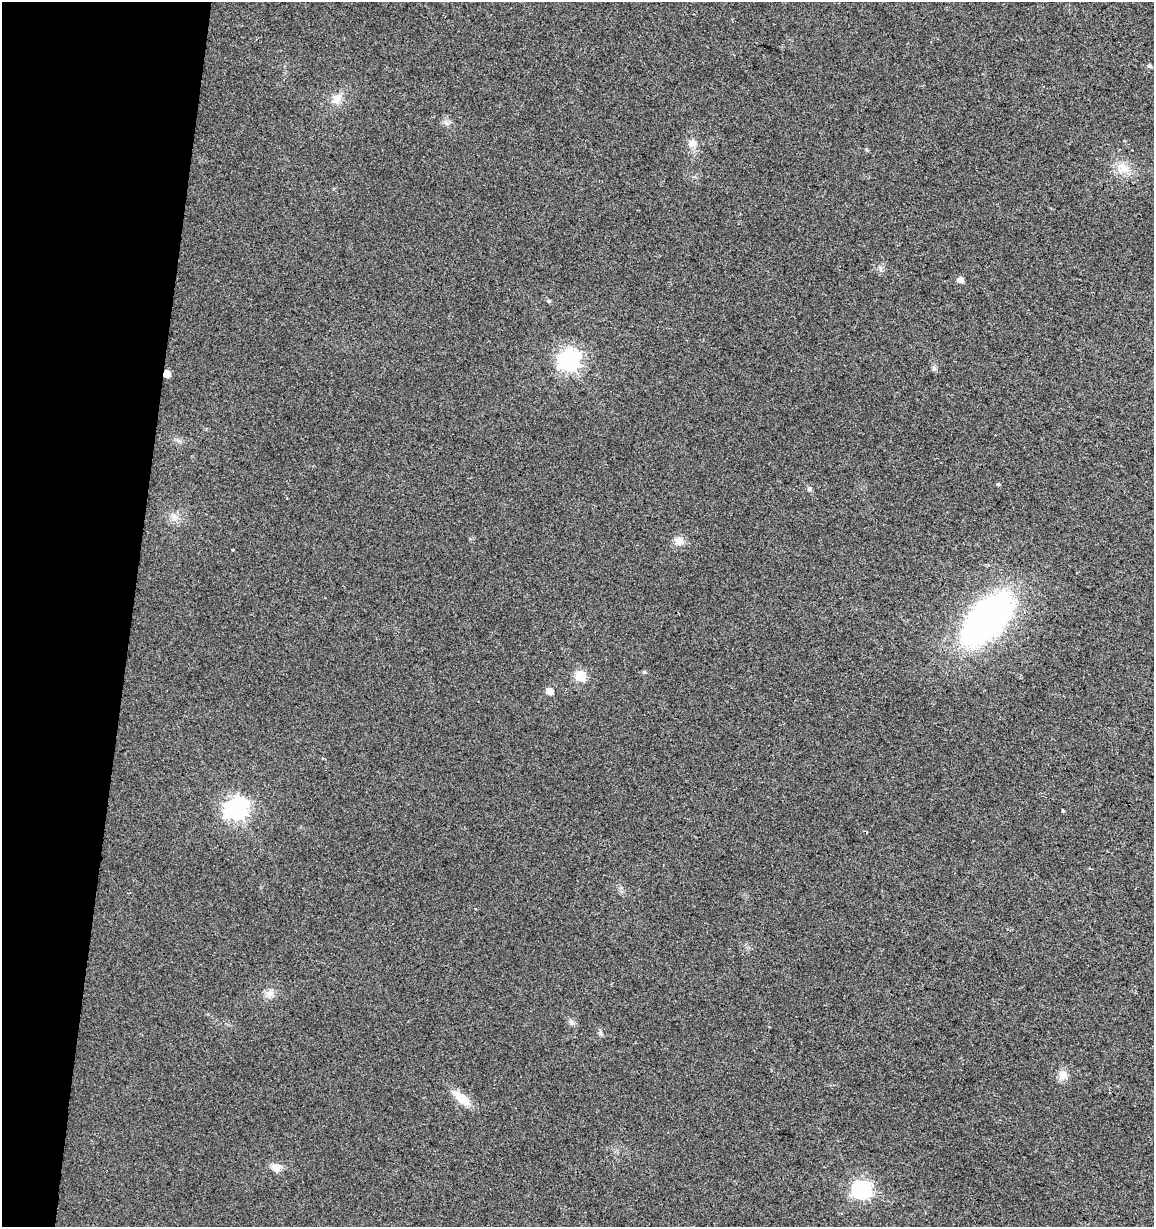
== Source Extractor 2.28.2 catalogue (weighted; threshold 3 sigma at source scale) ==
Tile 9 of 4 x 4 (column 1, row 3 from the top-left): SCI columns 284-1435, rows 1227-2451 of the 5113 x 4909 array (HDU 1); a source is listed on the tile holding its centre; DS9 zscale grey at full resolution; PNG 1156 x 1229 px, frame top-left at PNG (2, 2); no overlay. Shown black and unused: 11% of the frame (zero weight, under 2 of 3 exposures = <1% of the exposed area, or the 3 px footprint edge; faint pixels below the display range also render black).
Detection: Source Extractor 2.28.2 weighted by HDU 2 'WHT'; one run over the whole footprint, this tile lists its part. Background 0.0138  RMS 0.0058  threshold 0.0263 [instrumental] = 3 sigma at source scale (4.5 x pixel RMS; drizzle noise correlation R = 1.50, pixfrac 1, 0.0396/0.0396 arcsec/px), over >= 5 px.
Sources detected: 27; all 27 listed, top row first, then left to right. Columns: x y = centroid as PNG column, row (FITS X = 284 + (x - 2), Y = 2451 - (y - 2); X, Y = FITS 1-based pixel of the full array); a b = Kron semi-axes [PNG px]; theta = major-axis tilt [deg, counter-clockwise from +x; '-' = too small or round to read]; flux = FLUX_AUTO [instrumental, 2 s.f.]
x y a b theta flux
1149 66 5 5 - 1.1
337 98 13 10 64 4.8
447 123 7 4 18 1.3
692 144 12 10 -86 4
1124 168 12 11 - 6.4
960 280 6 5 - 3.3
548 301 6 4 -24 0.93
569 360 8 8 - 300
167 374 5 5 - 8.2
997 484 5 4 - 0.66
809 489 6 5 - 1
174 517 8 7 - 2.5
679 541 12 11 - 4.3
232 549 3 3 - 0.77
987 619 46 24 47 250
644 672 5 4 - 0.87
580 676 6 6 - 39
549 691 6 5 - 5
236 809 9 8 - 350
1062 811 4 2 - 0.68
269 993 11 8 16 3.4
572 1023 10 4 -33 1.4
601 1033 8 4 -46 1.1
1063 1075 14 10 67 4.2
461 1098 20 9 -39 12
276 1167 11 9 -1 5.1
861 1190 8 7 - 170
Overlapping masked pixels (flux is a lower limit): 1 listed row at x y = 167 374
Unlisted compact peaks at least as high as the median listed source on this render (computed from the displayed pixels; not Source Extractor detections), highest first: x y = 934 368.